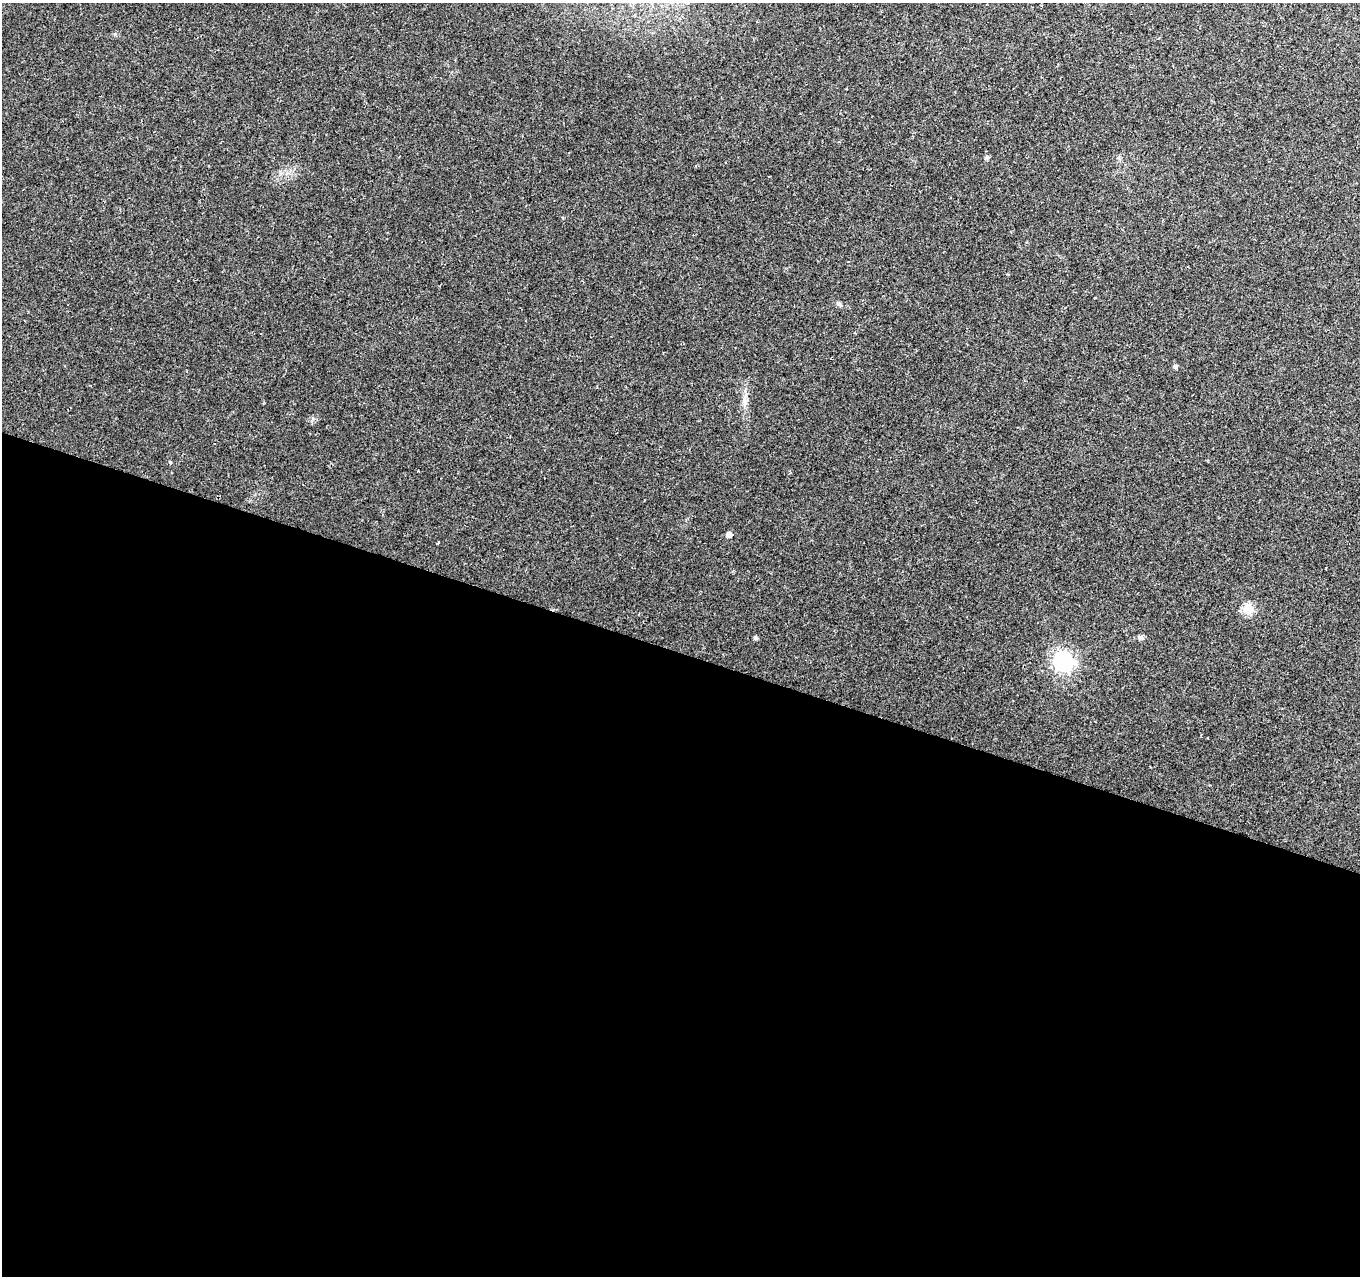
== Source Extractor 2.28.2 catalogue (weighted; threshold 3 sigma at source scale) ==
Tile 14 of 4 x 4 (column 2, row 4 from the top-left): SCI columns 1359-2716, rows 212-1485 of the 5436 x 5585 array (HDU 1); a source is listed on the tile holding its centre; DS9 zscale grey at full resolution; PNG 1362 x 1278 px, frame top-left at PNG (2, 3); no overlay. Shown black and unused: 49% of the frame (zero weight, under 2 of 3 exposures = <1% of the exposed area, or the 3 px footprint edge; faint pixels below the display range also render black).
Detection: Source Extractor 2.28.2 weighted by HDU 2 'WHT'; one run over the whole footprint, this tile lists its part. Background 0.07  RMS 0.0055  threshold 0.0247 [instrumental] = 3 sigma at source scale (4.5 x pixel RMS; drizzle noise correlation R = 1.50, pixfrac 1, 0.0396/0.0396 arcsec/px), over >= 5 px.
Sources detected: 10; all 10 listed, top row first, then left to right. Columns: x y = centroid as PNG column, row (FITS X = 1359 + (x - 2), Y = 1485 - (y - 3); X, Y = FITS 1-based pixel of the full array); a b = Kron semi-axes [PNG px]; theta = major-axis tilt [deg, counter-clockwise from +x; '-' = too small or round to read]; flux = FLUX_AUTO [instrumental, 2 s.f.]
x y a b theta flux
1008 274 3 3 - 0.58
839 304 8 5 -30 1.3
1176 367 5 5 - 1.1
745 401 14 6 -82 3.2
170 462 5 3 - 0.53
729 535 5 5 - 3.4
1248 609 6 6 - 36
1141 637 9 5 6 1.3
756 638 4 4 - 1.3
1063 661 8 7 - 250
Unlisted compact peaks at least as high as the median listed source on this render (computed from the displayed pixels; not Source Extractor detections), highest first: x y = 987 157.